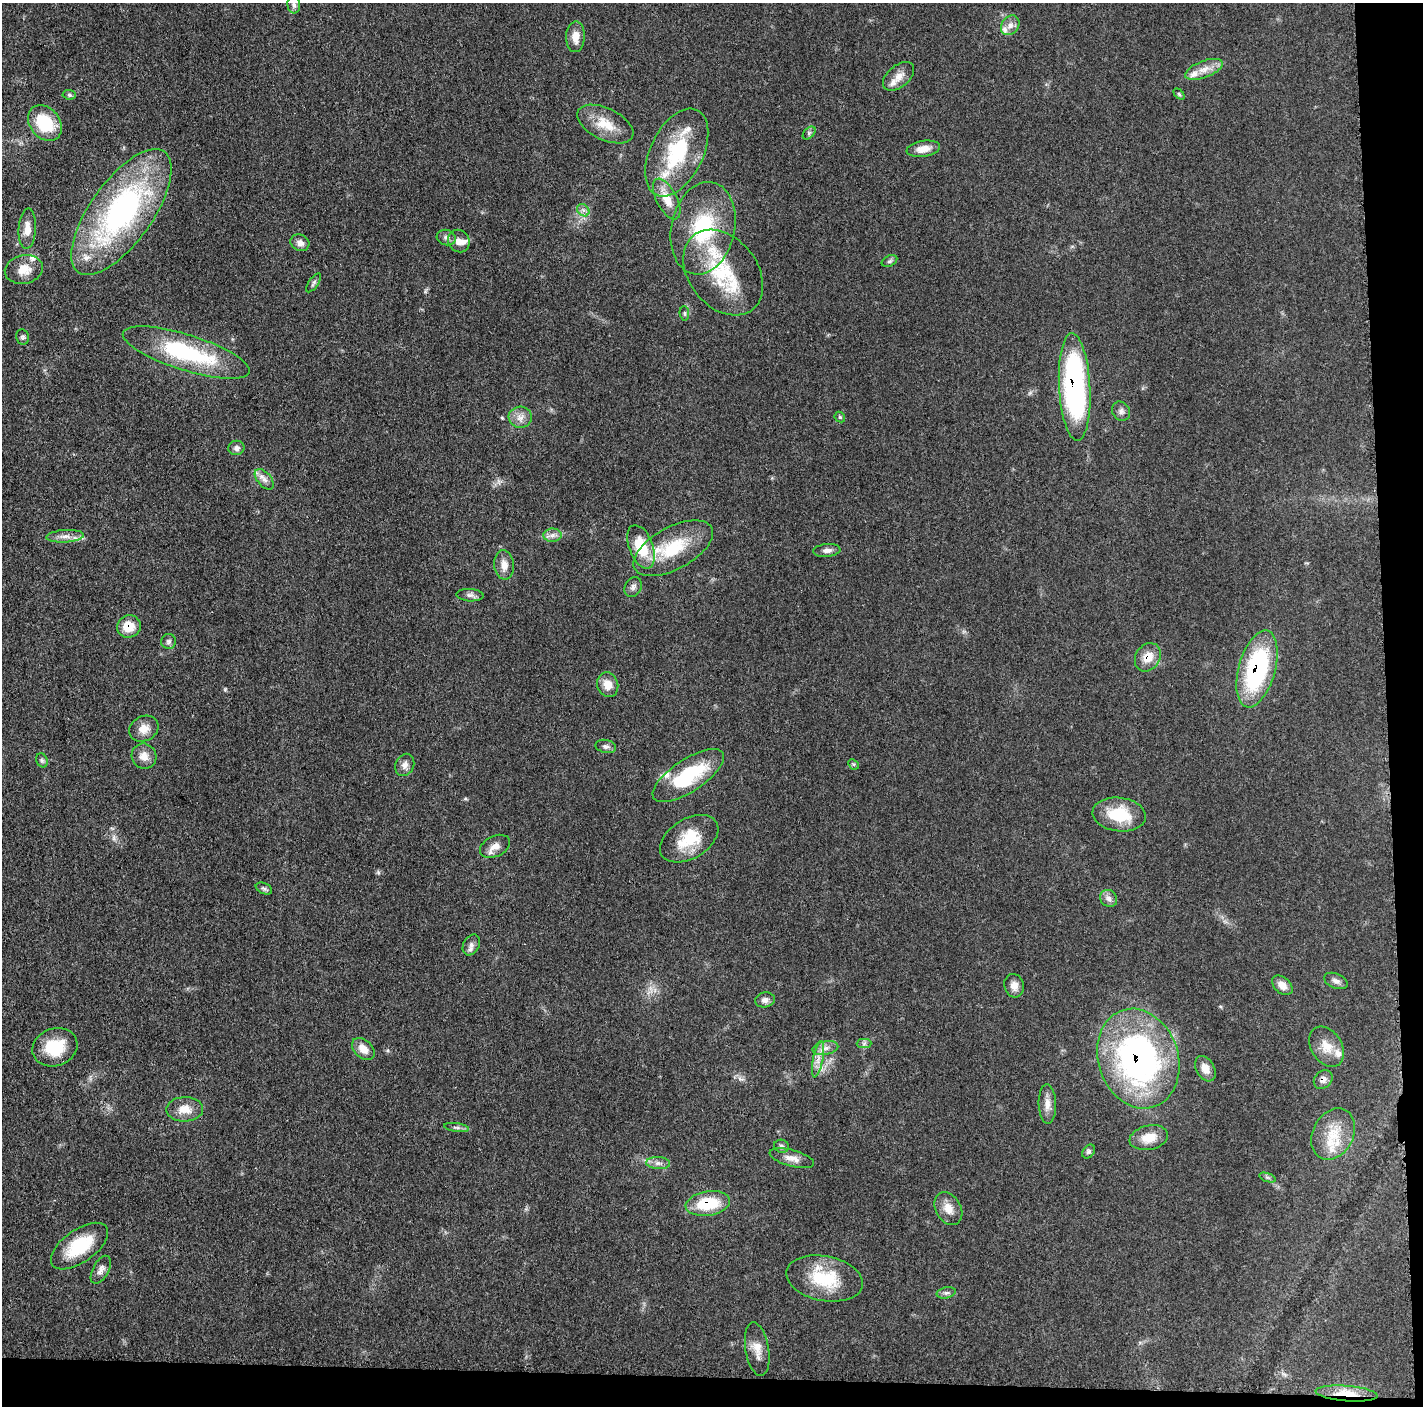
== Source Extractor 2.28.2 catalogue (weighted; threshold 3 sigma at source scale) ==
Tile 9 of 3 x 3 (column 3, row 3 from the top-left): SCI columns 2847-4267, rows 18-1421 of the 4272 x 4250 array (HDU 1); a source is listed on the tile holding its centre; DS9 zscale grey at full resolution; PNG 1425 x 1408 px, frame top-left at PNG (2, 3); each listed source drawn as its Kron ellipse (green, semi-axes under 4 px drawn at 4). Shown black and unused: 5% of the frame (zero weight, under 3 of 5 exposures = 1% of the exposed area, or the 3 px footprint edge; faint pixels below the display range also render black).
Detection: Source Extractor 2.28.2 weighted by HDU 2 'WHT'; one run over the whole footprint, this tile lists its part. Background 0.0482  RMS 0.0054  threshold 0.0243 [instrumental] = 3 sigma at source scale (4.5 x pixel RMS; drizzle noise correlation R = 1.50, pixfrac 1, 0.05/0.05 arcsec/px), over >= 5 px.
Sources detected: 100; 10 inside a brighter listed object's ellipse — not listed separately; the other 90 listed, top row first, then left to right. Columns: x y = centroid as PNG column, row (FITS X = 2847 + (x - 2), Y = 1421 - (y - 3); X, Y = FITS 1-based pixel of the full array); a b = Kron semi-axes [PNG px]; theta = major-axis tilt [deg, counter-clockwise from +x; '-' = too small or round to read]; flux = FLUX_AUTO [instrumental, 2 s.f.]
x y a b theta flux
294 5 8 6 -83 1.8
1010 25 10 8 51 3.5
575 37 15 9 88 5.4
1204 69 20 8 21 6.1
899 76 18 11 40 5.4
1179 94 6 4 -45 0.74
69 95 7 5 -6 0.92
45 123 19 15 -52 24
605 124 30 16 -26 13
809 133 8 4 46 1.2
923 149 17 8 9 5.7
677 153 47 26 64 43
667 199 22 10 -63 8.6
583 210 7 5 -45 1.5
121 212 74 31 54 140
703 228 47 31 78 46
27 229 20 8 87 6
446 238 9 7 -16 2.2
459 241 11 10 - 3.9
300 243 10 8 -26 3
889 261 8 5 27 1.2
24 269 19 14 11 8.5
723 273 47 34 -51 43
314 283 11 4 55 1.4
684 313 7 4 -84 0.96
23 337 8 6 -80 1.3
186 353 66 18 -17 57
1075 387 54 15 -87 130
1121 411 10 8 -55 2.2
520 417 11 10 - 4.1
840 417 6 4 -47 0.77
236 448 8 7 - 2
264 479 12 7 -49 2.9
552 535 9 6 1 2.4
65 536 19 6 3 3.8
641 547 23 12 -69 20
673 548 43 21 28 29
827 550 13 6 5 2.5
504 565 15 10 -83 4.7
633 587 10 8 58 2.1
470 595 14 6 -4 2.1
129 626 12 11 - 10
169 641 7 7 - 1.4
1148 657 15 12 56 8.6
1257 669 40 18 75 73
608 685 12 10 -75 6.2
144 729 15 12 27 5.8
606 746 10 6 -11 1.8
144 756 13 12 - 5.4
42 760 7 5 -68 1.1
853 764 6 4 -44 0.75
405 765 11 9 67 3
688 775 41 16 33 37
1119 814 27 17 -7 21
689 839 32 19 31 19
495 846 16 10 26 4.4
264 888 8 5 -23 1.2
1109 898 9 8 - 2.5
471 945 11 8 61 2.5
1336 981 12 7 -23 2.4
1282 985 12 8 -42 4.5
1014 986 12 9 -75 3.9
765 1000 10 7 11 2.2
864 1043 7 5 1 1.3
55 1047 23 18 20 19
1327 1047 22 15 -57 9.1
825 1048 13 7 12 3
363 1049 13 9 -44 5.4
818 1059 18 5 79 3.9
1138 1059 51 40 -72 170
1205 1069 13 9 -61 5.2
1323 1080 10 8 44 3
1047 1104 19 8 -88 4.7
185 1109 18 12 2 7.7
456 1127 12 4 -7 1.5
1333 1134 27 20 62 18
1149 1138 19 12 12 9.2
781 1146 7 6 - 1.3
1089 1152 8 5 52 1.3
792 1158 23 8 -15 4.7
658 1163 12 6 -3 2.5
1267 1177 8 3 -19 0.94
708 1203 22 12 9 23
948 1209 17 12 -60 6.6
80 1246 33 16 35 26
101 1270 15 8 61 3.2
824 1278 39 22 -11 27
946 1293 10 5 13 1.5
757 1349 27 11 -80 6.7
1346 1394 31 7 -4 12
Overlapping masked pixels (flux is a lower limit): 8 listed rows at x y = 1075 387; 129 626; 1148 657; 1257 669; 1138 1059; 1323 1080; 708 1203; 1346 1394